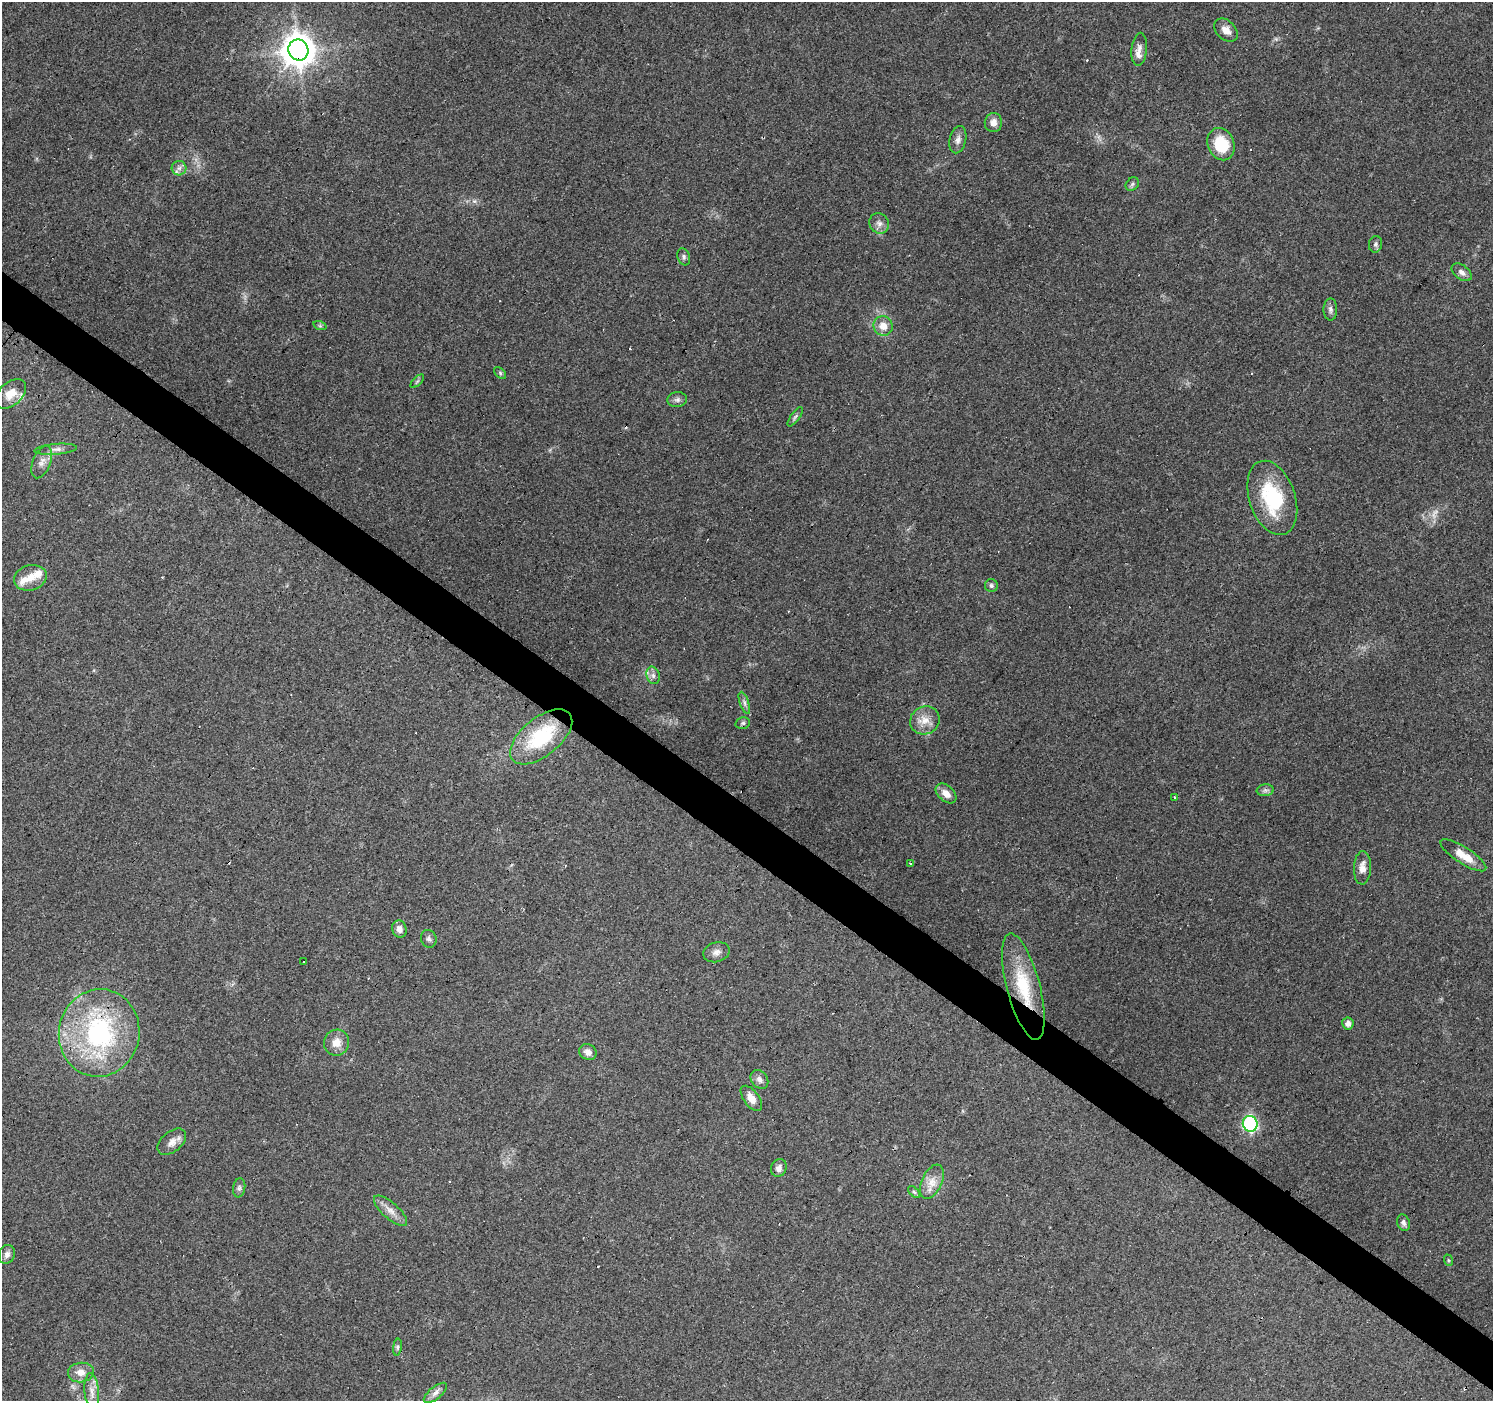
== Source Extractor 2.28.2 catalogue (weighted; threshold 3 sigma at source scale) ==
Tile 6 of 4 x 4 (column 2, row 2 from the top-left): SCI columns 1493-2983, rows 2969-4367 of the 5968 x 6005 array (HDU 1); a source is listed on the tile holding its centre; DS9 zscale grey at full resolution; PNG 1495 x 1403 px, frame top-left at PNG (2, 2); each listed source drawn as its Kron ellipse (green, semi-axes under 4 px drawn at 4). Shown black and unused: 4% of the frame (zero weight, under 3 of 4 exposures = <1% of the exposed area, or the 3 px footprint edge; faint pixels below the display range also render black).
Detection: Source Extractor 2.28.2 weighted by HDU 2 'WHT'; one run over the whole footprint, this tile lists its part. Background 0.0939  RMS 0.0067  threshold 0.0302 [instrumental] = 3 sigma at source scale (4.5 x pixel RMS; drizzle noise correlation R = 1.50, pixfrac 1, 0.0396/0.0396 arcsec/px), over >= 5 px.
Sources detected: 75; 1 too faint to see at this stretch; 9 cosmic-ray / hot-pixel residue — neither listed nor drawn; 4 inside a brighter listed object's ellipse — not listed separately; the other 61 listed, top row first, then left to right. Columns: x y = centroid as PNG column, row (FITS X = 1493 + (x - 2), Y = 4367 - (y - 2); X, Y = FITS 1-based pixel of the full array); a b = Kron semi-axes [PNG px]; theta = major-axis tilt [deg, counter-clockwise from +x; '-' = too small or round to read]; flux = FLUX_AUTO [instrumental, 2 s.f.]
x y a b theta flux
1226 30 13 9 -44 5.1
1139 49 16 7 85 4.2
298 50 11 10 - 1300
993 123 9 8 - 4.7
958 140 14 8 76 3.8
1221 144 17 13 -67 24
179 168 7 7 - 2.7
1132 184 7 6 - 1.5
879 223 10 9 - 3.7
1376 244 8 6 79 1.9
684 257 9 6 -72 1.7
1462 272 11 7 -37 3.1
1330 309 11 7 90 2.4
320 326 7 4 -18 1
883 326 10 9 - 7
500 373 7 4 -46 1.1
417 381 8 3 45 0.99
11 394 18 11 42 8.9
677 400 10 7 9 2.4
795 417 11 4 54 1.5
56 449 21 5 5 3.7
42 462 17 9 68 5
1272 498 38 23 -71 46
30 578 16 12 16 7.9
991 586 6 6 - 1.6
653 675 9 6 -75 2.6
744 703 11 4 -71 2.1
925 720 15 13 28 8.6
743 723 7 5 14 1.4
541 737 37 19 39 46
1265 790 8 6 7 2
946 793 12 7 -42 5.4
1175 797 3 3 - 0.94
1463 855 26 8 -33 11
910 863 3 3 - 1.7
1362 868 17 8 87 5.4
399 929 9 7 -75 3.8
429 939 9 7 -69 2.2
716 952 13 9 16 4
303 962 3 2 - 3
1023 987 55 16 -75 37
1348 1023 6 5 - 3.3
99 1033 44 40 79 100
336 1043 13 12 - 7.2
588 1052 9 7 -33 3.9
759 1079 10 8 -52 3.1
751 1098 14 7 -54 6.8
1250 1124 8 7 - 140
172 1142 16 10 40 5.4
779 1168 9 7 66 3
932 1182 18 10 65 7.9
239 1188 9 6 80 1.9
914 1192 7 4 -44 1.3
390 1211 21 8 -41 6.1
1403 1223 8 6 -72 2.2
7 1254 9 8 - 2.9
1448 1260 6 3 -71 0.8
397 1347 8 4 82 1.3
81 1372 13 10 7 6
92 1392 18 7 -84 5.9
435 1393 14 6 39 3.5
Overlapping masked pixels (flux is a lower limit): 3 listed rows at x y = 298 50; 1023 987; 99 1033